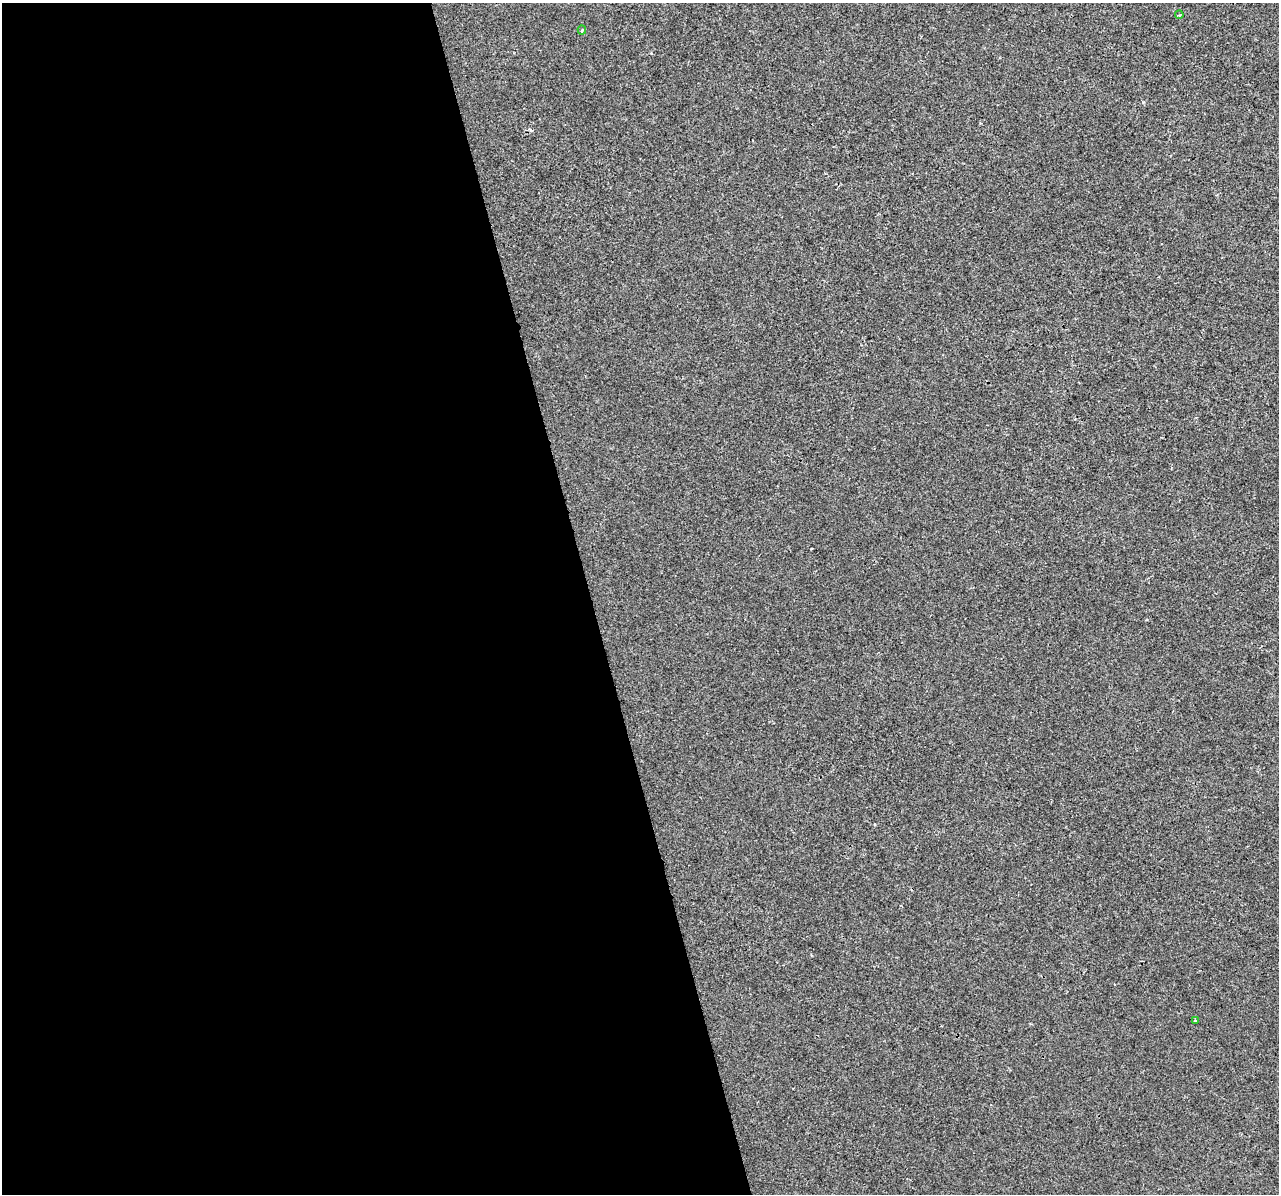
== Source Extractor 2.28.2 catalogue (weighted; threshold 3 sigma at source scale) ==
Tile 9 of 4 x 4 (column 1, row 3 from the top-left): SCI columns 1-1277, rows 1284-2475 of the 5109 x 4903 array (HDU 1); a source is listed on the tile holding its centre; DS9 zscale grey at full resolution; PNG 1281 x 1196 px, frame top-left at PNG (2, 3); each listed source drawn as its Kron ellipse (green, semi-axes under 4 px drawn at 4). Shown black and unused: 46% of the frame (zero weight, under 2 of 3 exposures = <1% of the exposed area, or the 3 px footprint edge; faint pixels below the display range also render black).
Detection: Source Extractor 2.28.2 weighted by HDU 2 'WHT'; one run over the whole footprint, this tile lists its part. Background -4.07e-04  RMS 0.0043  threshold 0.0193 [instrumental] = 3 sigma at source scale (4.5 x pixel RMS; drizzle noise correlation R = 1.50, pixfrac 1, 0.0396/0.0396 arcsec/px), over >= 5 px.
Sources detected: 4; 1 cosmic-ray / hot-pixel residue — neither listed nor drawn; the other 3 listed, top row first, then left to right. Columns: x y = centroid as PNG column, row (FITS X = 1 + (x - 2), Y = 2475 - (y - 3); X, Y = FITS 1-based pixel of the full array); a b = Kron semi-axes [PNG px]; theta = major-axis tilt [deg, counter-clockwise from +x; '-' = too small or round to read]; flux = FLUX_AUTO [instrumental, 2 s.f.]
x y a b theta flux
1179 15 4 3 - 0.44
582 30 4 4 - 0.69
1195 1021 4 3 - 0.43